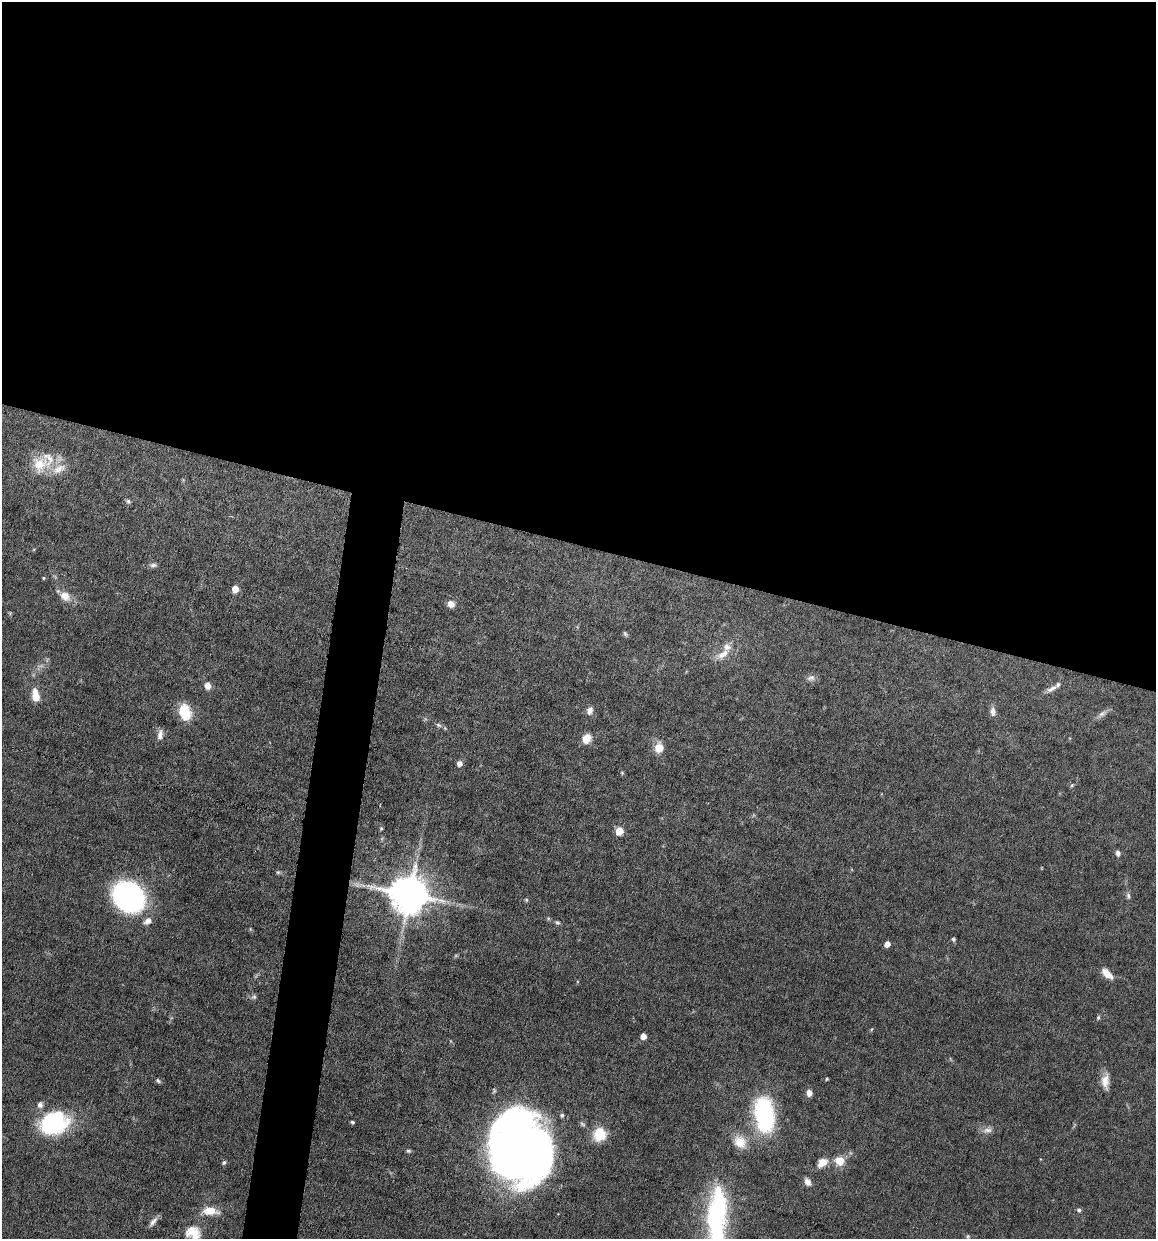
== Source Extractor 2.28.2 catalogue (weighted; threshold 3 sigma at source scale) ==
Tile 3 of 4 x 4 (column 3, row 1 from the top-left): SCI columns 2427-3580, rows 3713-4949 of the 4972 x 4949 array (HDU 1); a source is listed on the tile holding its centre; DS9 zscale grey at full resolution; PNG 1158 x 1241 px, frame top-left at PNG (2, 2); no overlay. Shown black and unused: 47% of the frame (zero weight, under 6 of 12 exposures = <1% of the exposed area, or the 3 px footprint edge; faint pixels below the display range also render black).
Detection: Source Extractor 2.28.2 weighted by HDU 2 'WHT'; one run over the whole footprint, this tile lists its part. Background 0.0782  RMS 0.0027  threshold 0.011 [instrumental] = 3 sigma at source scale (4.09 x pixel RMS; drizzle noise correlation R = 1.36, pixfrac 0.8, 0.05/0.05 arcsec/px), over >= 5 px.
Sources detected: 72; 1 inside a brighter object's white glare — not listed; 5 inside a brighter listed object's ellipse — not listed separately; the other 66 listed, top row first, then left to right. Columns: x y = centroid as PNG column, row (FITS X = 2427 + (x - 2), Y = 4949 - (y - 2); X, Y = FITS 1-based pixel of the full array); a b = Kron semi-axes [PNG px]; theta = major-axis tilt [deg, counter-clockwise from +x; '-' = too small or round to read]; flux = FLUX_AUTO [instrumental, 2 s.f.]
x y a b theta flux
39 464 23 22 - 6.7
128 501 7 5 -42 0.53
34 549 5 3 - 0.22
153 565 10 5 4 0.78
44 578 4 4 - 0.26
235 589 5 5 - 4.5
65 596 15 11 -39 3
451 604 7 6 - 2.1
625 634 8 4 -58 0.43
723 654 22 10 32 3.4
811 678 12 8 15 1.1
207 686 9 7 -74 1.5
1051 689 18 6 25 1.5
35 695 13 7 -81 4
590 710 9 7 69 1.5
185 712 19 13 -72 6.1
993 712 12 7 -86 1.3
1102 714 15 7 33 1.3
438 725 9 5 -27 0.7
160 735 15 7 79 1.5
587 738 11 9 57 3
659 748 14 12 86 3
459 763 5 5 - 1.5
622 773 5 4 - 0.32
1072 785 5 4 - 0.32
381 828 5 4 - 0.32
619 831 5 5 - 5.9
1118 853 7 6 - 0.89
278 872 6 5 - 0.39
357 885 9 8 - 1
409 894 11 11 - 870
128 896 23 19 -40 71
1128 896 10 5 -84 0.7
526 900 5 4 - 0.33
148 921 11 7 33 1.7
557 922 6 5 - 0.46
953 939 5 4 - 0.53
887 944 5 4 - 1.9
1107 974 15 7 -44 2.8
254 997 7 7 - 0.59
1098 1018 7 5 74 0.4
872 1029 5 3 - 0.26
643 1036 5 4 - 2.6
827 1079 4 3 - 0.3
158 1081 7 5 -32 0.49
1105 1081 18 9 -89 2.8
809 1093 7 6 - 1.5
764 1114 30 15 -83 40
562 1115 6 5 - 0.44
352 1122 5 3 - 0.38
54 1123 31 24 19 24
987 1130 14 8 12 1.6
600 1134 16 15 - 5.6
740 1142 18 15 -50 4.3
521 1149 53 46 -83 290
408 1151 7 4 7 0.46
839 1161 11 10 - 3.9
224 1162 5 5 - 0.56
822 1162 10 7 39 3.7
808 1182 9 6 -59 1.5
1079 1210 6 5 - 0.54
210 1211 19 9 -3 4.1
716 1220 55 21 -83 34
153 1222 15 6 52 1.2
193 1233 19 16 -27 4.7
968 1236 5 5 - 0.36
Isophote crosses this tile's border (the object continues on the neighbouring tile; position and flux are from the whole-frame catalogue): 2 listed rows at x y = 716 1220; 193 1233